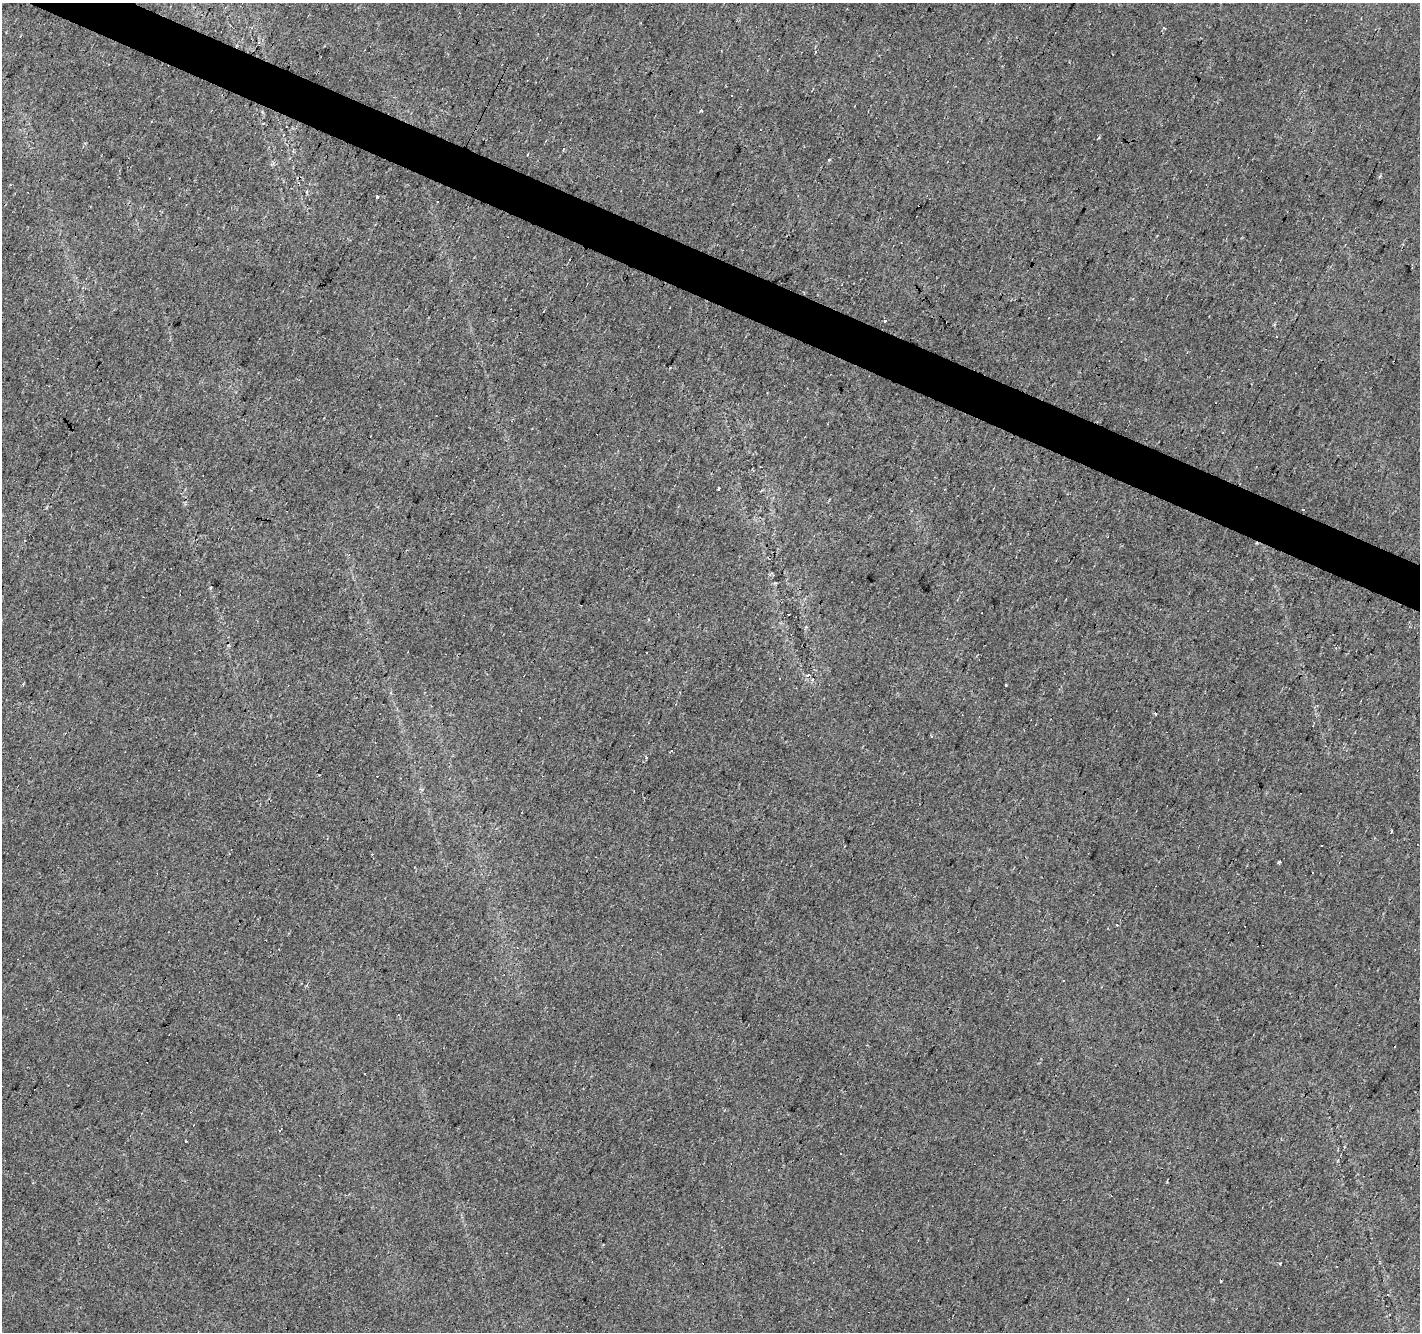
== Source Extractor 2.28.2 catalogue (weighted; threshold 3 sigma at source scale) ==
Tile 11 of 4 x 4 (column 3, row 3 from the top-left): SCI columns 2835-4252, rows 1531-2860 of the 5673 x 5786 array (HDU 1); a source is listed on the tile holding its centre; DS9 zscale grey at full resolution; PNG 1422 x 1334 px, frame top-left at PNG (2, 3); no overlay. Shown black and unused: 3% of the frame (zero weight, under 2 of 3 exposures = <1% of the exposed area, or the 3 px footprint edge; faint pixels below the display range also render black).
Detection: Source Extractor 2.28.2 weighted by HDU 2 'WHT'; one run over the whole footprint, this tile lists its part. Background 0.0181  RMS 0.0062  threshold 0.0279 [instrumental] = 3 sigma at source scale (4.5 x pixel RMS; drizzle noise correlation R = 1.50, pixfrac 1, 0.0396/0.0396 arcsec/px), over >= 5 px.
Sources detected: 32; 15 cosmic-ray / hot-pixel residue — not listed; the other 17 listed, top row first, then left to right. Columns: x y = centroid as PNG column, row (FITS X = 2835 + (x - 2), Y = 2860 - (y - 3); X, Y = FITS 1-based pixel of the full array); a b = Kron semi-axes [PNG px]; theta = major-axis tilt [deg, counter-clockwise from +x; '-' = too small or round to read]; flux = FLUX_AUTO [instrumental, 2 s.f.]
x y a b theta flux
1163 28 3 3 - 1.7
377 197 4 3 - 6
437 202 3 3 - 2.1
885 321 3 2 - 1.8
718 488 3 3 - 3.1
1303 510 3 3 - 4.4
809 675 3 3 - 2.3
1005 685 3 3 - 10
431 706 3 3 - 0.48
1313 726 3 2 - 0.44
931 736 4 3 - 0.65
646 758 3 3 - 4.5
1391 832 3 2 - 0.98
1279 862 3 3 - 2.3
186 1141 3 2 - 0.52
1280 1264 3 3 - 1.8
1220 1280 3 3 - 15
Unlisted compact peaks at least as high as the median listed source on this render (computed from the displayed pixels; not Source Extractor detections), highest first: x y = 210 588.